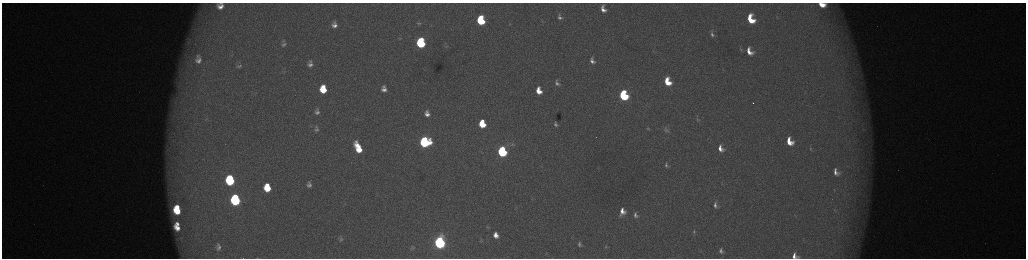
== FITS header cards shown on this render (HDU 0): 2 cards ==
NAXIS1  =                 2048 /fastest changing axis
NAXIS2  =                  512 /next to fastest changing axis

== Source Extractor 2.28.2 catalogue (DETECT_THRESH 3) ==
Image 2048 x 512 px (HDU 0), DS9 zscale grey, zoomed out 1/2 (1 PNG px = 2 x 2 image px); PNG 1028 x 260 px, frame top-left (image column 1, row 511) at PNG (2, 3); no overlay
Background 173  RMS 1.9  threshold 5.78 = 3 sigma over >= 5 px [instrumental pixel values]
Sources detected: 83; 7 cannot appear on this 1/2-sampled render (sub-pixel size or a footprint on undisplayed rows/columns) and are not listed; the other 76 listed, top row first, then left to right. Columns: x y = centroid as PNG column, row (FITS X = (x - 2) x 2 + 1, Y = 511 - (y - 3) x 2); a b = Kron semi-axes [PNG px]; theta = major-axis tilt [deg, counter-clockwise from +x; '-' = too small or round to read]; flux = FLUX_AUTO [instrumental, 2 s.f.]
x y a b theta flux
221 3 7 2 -7 620
822 5 8 5 -11 6200
220 7 9 7 -8 3900
603 9 7 5 -69 2800
560 17 9 6 -61 2000
751 19 9 6 -67 12000
481 20 7 5 -78 23000
334 22 8 6 -60 1500
419 23 8 4 -2 920
334 25 9 6 -12 2600
712 34 10 6 -68 1700
399 38 7 3 6 710
420 41 5 3 - 11000
284 44 8 6 17 1300
421 44 6 5 - 31000
446 46 6 3 9 530
741 49 9 3 -76 850
749 51 11 7 -63 5400
198 59 17 12 -89 7200
592 61 9 6 -66 2400
310 62 7 5 -53 1100
310 65 8 7 - 2100
239 66 6 4 22 780
284 72 3 2 - 260
667 82 7 5 -65 9900
557 83 9 7 -67 2000
384 87 4 4 - 760
323 89 7 5 -83 10000
384 90 5 3 - 1700
539 91 8 5 -73 5800
623 95 7 5 -69 42000
317 112 7 7 - 1700
427 114 6 5 - 2400
697 119 6 4 -49 580
555 122 3 3 - 320
482 124 6 5 - 12000
555 125 7 5 -31 1100
648 128 6 4 -69 600
316 129 7 5 -81 1100
863 129 5 3 - 580
666 130 11 7 -56 1700
789 141 7 5 -62 6700
425 142 7 6 - 59000
512 144 5 4 - 570
358 148 11 5 -65 11000
720 148 7 5 -64 3100
810 149 7 3 -85 500
502 152 6 5 - 52000
666 165 9 5 -67 1100
836 172 8 4 -68 2200
230 180 8 6 -81 37000
309 184 5 4 - 1300
267 188 8 6 -82 12000
235 200 7 6 - 62000
716 205 8 6 -67 1700
177 207 4 3 - 4100
834 210 3 2 - 180
177 211 7 5 -38 10000
622 211 9 6 87 4000
636 215 9 7 -64 1900
177 224 4 3 - 1600
177 228 7 4 -43 4000
694 232 7 4 83 810
496 235 6 5 - 3300
341 239 4 3 - 720
482 241 8 3 -51 540
440 242 7 5 -83 130000
579 244 4 2 - 690
218 247 7 5 -85 1500
606 247 4 3 - 290
413 248 7 5 -4 730
701 251 4 2 - 200
721 251 6 4 -85 1100
546 254 4 2 - 170
795 256 6 5 - 2500
258 258 4 2 - 170
At the frame edge (FLAGS 8, measured only in part): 4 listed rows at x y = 221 3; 822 5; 795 256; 258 258
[7 sub-pixel or undisplayed-footprint detections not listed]